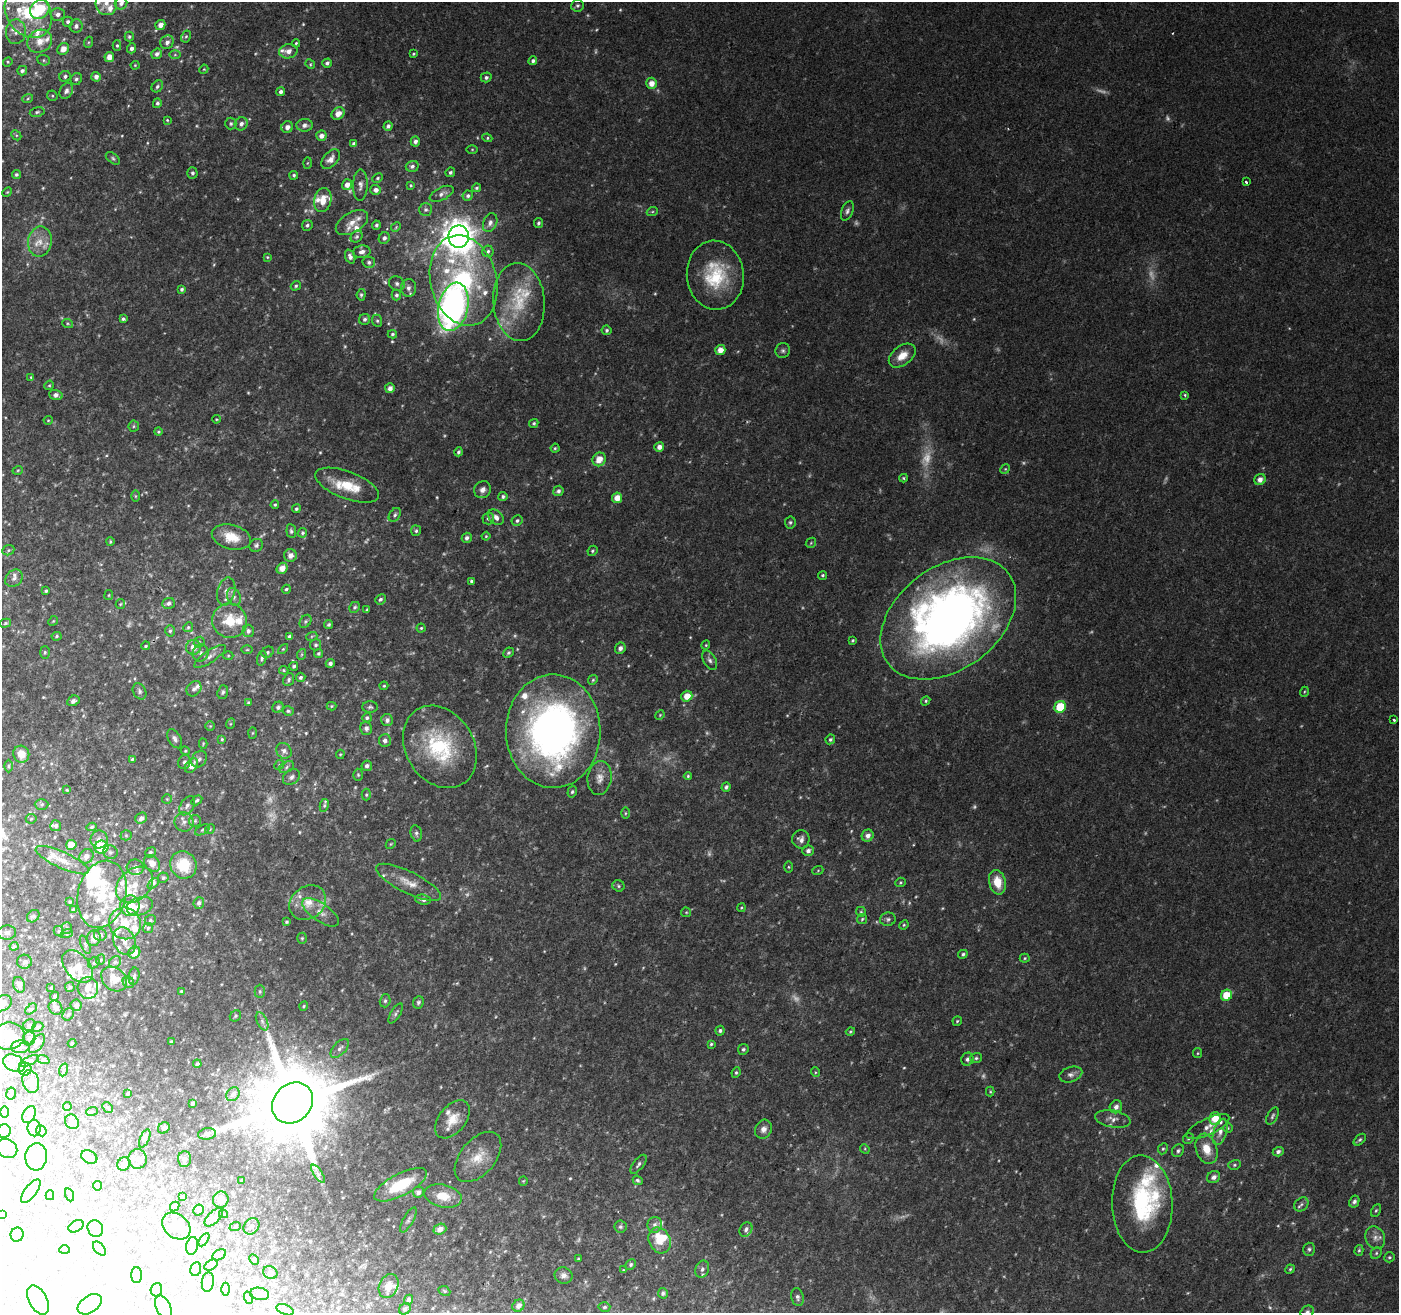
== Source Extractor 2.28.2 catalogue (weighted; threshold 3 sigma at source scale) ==
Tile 7 of 4 x 4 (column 3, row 2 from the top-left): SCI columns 2804-4200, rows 2895-4205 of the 5598 x 5724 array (HDU 1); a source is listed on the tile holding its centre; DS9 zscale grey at full resolution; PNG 1401 x 1315 px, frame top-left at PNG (2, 2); each listed source drawn as its Kron ellipse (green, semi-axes under 4 px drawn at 4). Shown black and unused: <1% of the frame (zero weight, under 2 of 3 exposures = <1% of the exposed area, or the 3 px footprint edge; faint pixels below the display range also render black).
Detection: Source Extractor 2.28.2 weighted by HDU 2 'WHT'; one run over the whole footprint, this tile lists its part. Background 0.0581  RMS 0.0063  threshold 0.0284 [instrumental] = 3 sigma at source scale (4.5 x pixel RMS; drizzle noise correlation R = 1.50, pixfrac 1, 0.0396/0.0396 arcsec/px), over >= 5 px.
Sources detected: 696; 48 too faint to see at this stretch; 31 inside a brighter object's white glare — neither listed nor drawn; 70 inside a brighter listed object's ellipse — not listed separately; of the other 547, all 500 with FLUX_AUTO >= 0.639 (the completeness limit of this list) listed and drawn (47 fainter detections not listed), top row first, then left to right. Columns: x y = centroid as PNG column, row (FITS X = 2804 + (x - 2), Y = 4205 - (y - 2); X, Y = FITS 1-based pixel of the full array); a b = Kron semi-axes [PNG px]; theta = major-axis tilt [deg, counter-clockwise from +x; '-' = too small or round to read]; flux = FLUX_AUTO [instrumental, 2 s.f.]
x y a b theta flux
106 3 12 10 -84 6.4
121 3 6 6 - 2.8
577 5 6 6 - 1.5
40 9 11 9 48 39
28 13 27 21 -52 38
58 14 7 6 - 3.3
68 22 5 5 - 1.9
160 25 5 4 - 4.9
76 26 7 6 - 2.5
16 32 12 10 86 5.6
186 36 6 4 62 0.92
129 37 5 4 - 1.2
40 41 13 11 30 8.4
89 42 5 3 - 0.84
167 42 7 6 - 3
296 43 4 3 - 0.84
117 45 5 4 - 1
132 48 5 4 - 2.4
63 49 6 5 - 5.5
288 51 9 7 12 3.9
157 54 5 5 - 2.5
413 54 4 3 - 0.82
175 55 6 4 0 0.94
109 57 5 4 - 5.4
44 60 6 5 - 1.2
533 61 4 4 - 2.1
8 62 5 4 - 0.81
327 63 5 4 - 1.7
310 64 5 4 - 0.85
135 65 4 4 - 0.66
204 69 5 3 - 0.65
22 71 5 4 - 1.8
65 76 6 5 - 1.5
96 77 5 4 - 3.2
486 77 5 5 - 1.6
76 79 6 5 - 1.5
651 83 5 5 - 6
157 86 6 5 - 1.5
66 91 8 6 63 2.3
281 92 4 4 - 2.3
52 96 5 5 - 0.91
28 98 5 3 - 0.86
157 103 5 4 - 1.5
37 112 7 5 11 1.4
338 113 7 5 37 6.3
167 120 4 4 - 0.67
231 124 6 5 - 1.2
241 124 7 6 - 2.7
305 125 8 6 4 2.8
388 126 5 4 - 1.8
287 127 6 5 - 3.8
16 135 5 4 - 0.79
321 136 5 5 - 3.4
487 138 5 4 - 0.89
415 141 5 4 - 2.5
354 144 4 4 - 2.2
472 149 6 4 0 0.72
113 158 8 5 -38 1.2
331 159 11 7 48 4.5
307 163 6 4 88 0.72
412 166 6 5 - 1.9
450 172 5 4 - 1.3
192 173 5 5 - 1.5
16 174 5 4 - 1.4
294 175 4 4 - 1.2
378 178 5 4 - 0.91
1246 182 3 3 - 1.1
347 184 5 5 - 4.3
360 185 15 7 89 3.6
411 185 4 3 - 0.71
476 188 4 3 - 1.1
376 190 5 5 - 3
7 192 5 4 - 0.77
442 194 13 6 26 2.7
468 196 5 5 - 1.7
323 200 12 8 79 9.8
426 210 6 6 - 1.6
847 211 10 5 69 2.1
652 212 5 3 - 0.83
352 223 18 10 31 6.3
490 223 10 6 66 2.6
538 223 5 4 - 1.3
307 225 5 5 - 1.5
376 225 4 4 - 1.3
396 227 5 4 - 0.79
357 237 6 5 - 1.2
459 237 11 10 - 1200
384 238 6 5 - 2.3
40 242 15 12 80 9
488 251 6 5 - 1.6
362 252 9 6 10 2.8
267 257 4 3 - 0.65
350 257 7 5 -69 2.5
369 262 6 6 - 1.8
715 275 34 28 -84 40
464 280 46 33 -76 92
397 283 8 7 - 2.1
296 286 5 4 - 1.2
408 288 9 7 88 3.3
182 289 4 4 - 1.5
361 295 6 4 83 1.2
396 295 5 5 - 1.7
519 302 39 25 -86 35
453 307 24 14 77 260
123 319 4 3 - 1.3
365 319 5 5 - 1.7
377 321 6 5 - 1.2
68 324 5 3 - 0.84
607 330 5 5 - 1.3
392 334 5 4 - 0.98
720 350 5 5 - 6.1
783 351 7 7 - 1.8
902 356 15 9 38 9
31 377 4 4 - 0.68
49 385 5 4 - 0.84
390 388 5 5 - 3.6
56 395 7 5 -18 3.1
1185 395 3 3 - 0.84
216 419 4 3 - 0.64
48 420 4 4 - 0.66
534 423 5 4 - 1.1
134 426 6 5 - 1.1
158 432 4 4 - 0.89
659 447 5 5 - 3.5
555 448 4 4 - 0.86
459 452 4 3 - 1.3
599 459 7 6 - 8
1005 469 5 4 - 0.78
18 470 5 3 - 0.68
903 478 4 4 - 0.84
1260 480 6 5 - 3.9
347 485 34 13 -21 17
483 490 9 8 - 3.6
558 491 5 5 - 1.9
135 496 6 4 -89 0.77
503 496 4 4 - 1.5
617 498 5 5 - 7.3
275 505 4 3 - 0.86
296 509 4 4 - 1.1
395 515 7 5 54 1.6
496 517 9 6 -47 3.6
488 518 6 6 - 1.5
517 521 5 5 - 1.4
790 522 6 5 - 1.2
291 531 7 4 -84 1.5
416 531 5 5 - 1.3
302 533 5 4 - 1.3
486 536 4 4 - 0.7
231 537 20 12 -15 13
467 538 5 5 - 2
110 542 4 3 - 0.76
811 543 6 4 47 0.8
256 545 7 6 - 1.9
8 550 6 5 - 1.1
592 551 5 4 - 1
290 555 6 6 - 4.3
282 568 6 5 - 5
823 575 4 4 - 0.93
14 578 9 7 46 2.8
471 581 4 3 - 1.1
286 589 4 4 - 1
46 591 3 3 - 0.95
226 591 14 8 76 4.5
109 595 5 4 - 0.67
234 597 9 6 -70 2.6
380 599 5 5 - 1.4
168 603 6 5 - 1.9
120 604 5 4 - 0.69
355 607 6 5 - 1.3
367 610 3 2 - 0.82
948 618 75 51 37 500
53 621 5 4 - 0.71
230 621 17 17 - 18
305 621 7 5 56 1.3
6 623 5 4 - 0.9
329 625 5 4 - 1.1
188 627 5 4 - 1
421 628 4 4 - 0.87
170 631 5 5 - 1.3
248 631 6 6 - 1.9
56 636 5 4 - 0.92
312 636 5 3 - 0.67
289 637 4 4 - 1.7
853 640 3 3 - 0.8
199 642 6 5 - 1.1
316 645 5 5 - 1.3
706 645 4 4 - 0.71
146 646 4 3 - 0.86
193 647 7 7 - 6.2
620 648 6 5 - 2.5
283 649 6 4 45 0.8
247 650 6 4 1 0.78
45 652 6 5 - 1.1
268 652 6 5 - 1.2
200 653 9 8 - 2.6
319 653 4 4 - 1.1
508 653 5 4 - 1.3
302 654 5 3 - 0.68
228 655 5 3 - 0.64
210 656 18 6 34 3.5
262 658 8 4 76 1.5
710 660 10 6 -60 2.3
330 663 4 4 - 1.9
294 666 4 4 - 1.3
284 670 5 4 - 0.78
301 677 5 4 - 1.6
289 680 7 5 68 1.4
593 680 5 4 - 0.97
384 686 4 3 - 0.78
194 689 8 6 49 2.1
139 691 8 6 -62 1.8
223 692 7 5 71 1.4
1304 692 5 3 - 0.64
687 696 5 5 - 8.8
73 701 6 5 - 2
926 701 5 4 - 0.93
248 703 3 3 - 0.91
331 706 5 4 - 0.74
278 707 6 5 - 1.7
370 707 7 5 0 1.3
1060 707 6 5 - 27
288 711 6 4 -14 1.2
660 715 5 4 - 0.69
367 718 4 4 - 1.3
387 720 6 6 - 2.3
1394 720 3 3 - 2.4
230 724 5 3 - 0.67
210 726 4 4 - 0.71
366 728 7 6 - 2.4
553 731 57 47 -89 310
252 733 6 4 88 0.74
175 739 10 6 -59 2.2
222 739 4 3 - 0.84
830 739 5 4 - 1.2
385 741 6 6 - 2.7
203 743 5 4 - 0.66
440 747 44 34 -58 61
185 751 5 4 - 0.75
284 751 8 7 - 3
21 754 8 8 - 8
340 754 5 4 - 0.7
132 759 4 4 - 1
199 759 9 7 52 2.2
184 762 7 6 - 1.9
279 765 5 4 - 0.85
8 766 6 4 -89 1.1
192 766 8 5 52 5.6
367 766 5 5 - 2.2
287 767 8 5 30 1.7
358 775 6 5 - 0.96
688 776 4 4 - 0.87
291 777 9 7 35 2.3
600 778 17 12 83 6.3
726 787 4 4 - 1.5
67 790 4 3 - 0.74
572 792 6 4 73 1.1
366 795 6 4 -89 1.1
167 799 5 5 - 0.92
197 800 6 4 32 1.2
42 804 7 5 0 1.4
324 805 6 4 82 1.2
187 806 11 6 57 2.5
625 813 6 4 90 0.85
141 818 6 5 - 3.3
31 819 5 5 - 0.84
195 821 6 6 - 1.2
184 822 10 9 - 3.6
56 826 5 5 - 1.2
92 827 5 4 - 1.1
210 829 5 4 - 0.79
202 830 8 4 27 1.3
416 833 8 5 -77 1.6
126 835 5 5 - 1.1
868 836 6 5 - 3
99 839 9 8 - 3.9
801 839 9 8 - 3.1
391 844 5 4 - 0.76
71 845 5 5 - 11
101 847 7 6 - 31
808 851 5 5 - 2.2
110 852 7 6 - 1.8
150 852 5 5 - 1.3
86 856 8 6 51 3.9
62 860 29 8 -24 8.8
152 863 9 7 -48 5.3
183 865 14 13 - 22
135 867 8 7 - 2.8
788 867 5 4 - 0.81
818 870 6 3 21 0.75
163 878 5 5 - 1.2
408 882 36 11 -26 12
900 882 5 4 - 0.83
997 882 12 8 -77 12
153 883 7 4 41 1.1
135 885 21 15 43 16
618 886 6 5 - 1.3
102 894 34 24 76 38
423 900 8 5 -8 2.1
70 902 4 4 - 0.86
199 903 6 5 - 2.4
308 903 19 16 36 13
130 906 10 9 - 6.9
140 906 13 9 19 6.4
741 908 4 3 - 0.65
73 910 3 3 - 1.2
321 912 21 9 -35 6.3
686 912 5 4 - 0.73
861 912 5 5 - 0.91
33 916 7 5 43 1.2
862 919 5 5 - 0.9
888 919 8 6 8 1.8
150 920 6 5 - 1.2
287 922 3 3 - 0.9
125 923 16 15 - 15
904 925 5 4 - 0.77
67 928 5 5 - 1
148 928 5 5 - 1.1
59 931 5 5 - 0.88
7 932 9 7 3 1.9
67 933 6 4 19 0.83
100 935 6 6 - 1.6
94 938 8 7 - 3.6
302 938 5 4 - 0.93
124 941 14 11 -64 5.5
85 945 9 3 -68 1.1
14 946 4 4 - 0.76
134 953 6 5 - 7.1
963 954 5 4 - 1.2
1025 958 5 4 - 0.84
100 960 5 3 - 0.68
24 962 7 7 - 1.8
115 962 7 5 43 1.4
94 963 6 5 - 1.3
77 967 19 12 -49 8.3
134 976 9 5 80 1.5
114 979 14 11 -43 8.4
128 982 6 5 - 1.2
19 985 8 6 -72 2.5
70 987 5 5 - 0.8
51 988 3 2 - 0.65
88 988 10 10 - 7
181 991 3 3 - 0.68
260 991 6 5 - 1.2
1226 995 6 5 - 14
55 996 5 4 - 1.2
385 1001 7 5 74 1.6
418 1002 6 5 - 1.4
2 1003 10 7 30 5.9
76 1005 5 5 - 2.1
304 1006 5 4 - 0.73
55 1008 7 6 - 3.8
31 1009 7 4 43 0.94
396 1013 11 4 59 1.6
68 1014 6 5 - 1.5
235 1016 6 5 - 0.94
262 1021 10 5 -63 2.3
957 1021 5 4 - 0.86
29 1025 6 5 - 1.3
38 1027 6 4 23 1.1
720 1031 5 4 - 1.4
850 1031 4 3 - 0.82
8 1036 16 13 7 13
29 1039 7 6 - 1.5
171 1042 3 3 - 0.83
37 1043 11 5 54 2.4
72 1043 4 4 - 0.7
711 1044 4 3 - 0.81
20 1047 9 6 2 2.4
340 1048 12 6 45 2.7
743 1049 5 5 - 1.5
1198 1053 5 4 - 0.79
976 1058 6 5 - 1.3
967 1059 6 6 - 2.3
43 1060 6 4 -19 0.98
29 1061 10 4 24 1.3
14 1063 12 8 -24 4.7
197 1064 4 3 - 0.92
25 1069 6 6 - 1.6
63 1070 6 4 71 0.97
815 1072 5 3 - 0.66
736 1073 5 4 - 0.89
1071 1074 12 7 18 2.9
31 1081 12 8 -75 3.4
990 1092 5 4 - 0.76
11 1093 6 5 - 1.4
128 1093 4 3 - 1.1
233 1094 7 6 - 2.4
292 1103 22 18 44 9900
192 1104 4 3 - 0.84
67 1106 4 3 - 0.81
107 1107 6 4 -44 0.92
1116 1107 7 6 - 3.1
92 1111 6 3 19 0.69
4 1112 6 4 90 0.98
29 1115 9 6 63 1.9
1272 1116 9 5 63 1.7
452 1119 22 13 52 11
1113 1119 18 8 -10 4.7
1215 1119 6 5 - 12
72 1122 8 6 -54 2.9
1208 1127 23 8 25 5.6
34 1128 8 6 -89 2.1
164 1128 6 5 - 1.7
1228 1128 4 4 - 0.76
763 1129 10 8 64 3.7
4 1131 7 7 - 1.8
41 1131 6 5 - 0.92
1220 1132 13 6 72 4.1
207 1134 9 5 8 1.8
145 1138 10 4 66 1.9
1188 1138 6 5 - 1.1
1360 1140 7 4 44 1.2
7 1149 11 9 -33 4.2
865 1149 5 4 - 0.74
1163 1149 6 4 65 0.99
1207 1149 15 10 -72 11
1178 1151 7 5 58 1.6
1278 1152 5 4 - 2.2
36 1157 14 11 84 7.5
89 1157 8 6 -28 2.1
478 1157 29 17 50 15
137 1159 10 9 - 3.3
184 1159 7 6 - 1.9
124 1164 7 6 - 2.6
638 1164 11 5 52 1.8
1234 1165 6 5 - 1.1
318 1174 10 4 -56 2
1214 1177 7 5 33 2.9
242 1180 3 3 - 0.73
638 1180 5 4 - 1.3
523 1181 4 4 - 0.69
401 1185 29 11 28 28
97 1186 4 4 - 3.3
31 1191 14 6 52 4.7
418 1192 5 5 - 2.6
50 1195 5 4 - 0.95
70 1195 6 4 -71 1
183 1196 4 3 - 0.9
443 1196 19 11 -13 10
221 1200 8 7 - 5.3
1354 1202 6 5 - 1.7
1142 1204 48 30 -88 69
1301 1204 8 6 44 1.9
175 1206 5 4 - 1.3
198 1210 6 5 - 2.6
1376 1210 6 4 62 0.98
2 1214 4 3 - 1.2
223 1214 4 4 - 0.7
214 1217 11 6 45 2.3
408 1220 14 5 60 2.1
655 1225 8 7 - 2.8
76 1226 8 5 30 1.6
176 1226 16 11 -40 6.2
251 1226 9 7 49 2.8
235 1227 6 3 20 0.65
620 1227 6 6 - 1.4
95 1228 9 7 -60 3.9
440 1229 6 5 - 3.8
746 1229 8 6 58 2.3
17 1235 7 6 - 4
1375 1238 12 9 -63 4.2
204 1240 7 3 56 0.76
660 1240 13 10 -64 18
192 1246 9 6 80 2.2
99 1249 8 5 -51 1.2
1309 1249 6 6 - 1.5
65 1250 5 4 - 0.78
1359 1250 5 4 - 0.98
1376 1253 6 5 - 1.2
219 1255 7 5 29 1.1
1389 1257 5 5 - 1.1
254 1259 6 4 -62 0.8
578 1259 3 3 - 0.71
631 1264 6 5 - 1.3
211 1265 7 4 31 1.4
196 1269 7 5 79 2.6
702 1269 9 6 70 2.5
1290 1269 5 4 - 0.98
624 1270 4 3 - 0.72
270 1273 7 6 - 1.5
137 1275 8 5 -90 3.2
564 1276 9 8 - 3.2
208 1282 10 6 83 3.5
389 1286 12 9 65 6.4
226 1289 6 4 90 0.86
156 1290 7 5 70 3.9
444 1291 6 4 -22 0.94
663 1293 5 5 - 1.6
259 1294 9 6 -9 1.9
797 1297 9 6 -78 1.9
249 1298 6 4 -72 0.84
38 1300 16 9 -61 5.7
409 1300 5 4 - 2.3
90 1304 13 8 35 4
518 1306 6 5 - 3.7
163 1307 12 7 -65 3.4
604 1307 6 4 3 1.2
405 1309 6 5 - 1.9
285 1310 9 5 -22 1.7
1307 1312 7 6 - 1.9
Overlapping masked pixels (flux is a lower limit): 1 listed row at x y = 292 1103
Isophote crosses this tile's border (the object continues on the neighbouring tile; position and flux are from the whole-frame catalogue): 7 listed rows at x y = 106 3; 121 3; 28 13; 2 1003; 8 1036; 2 1214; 1307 1312